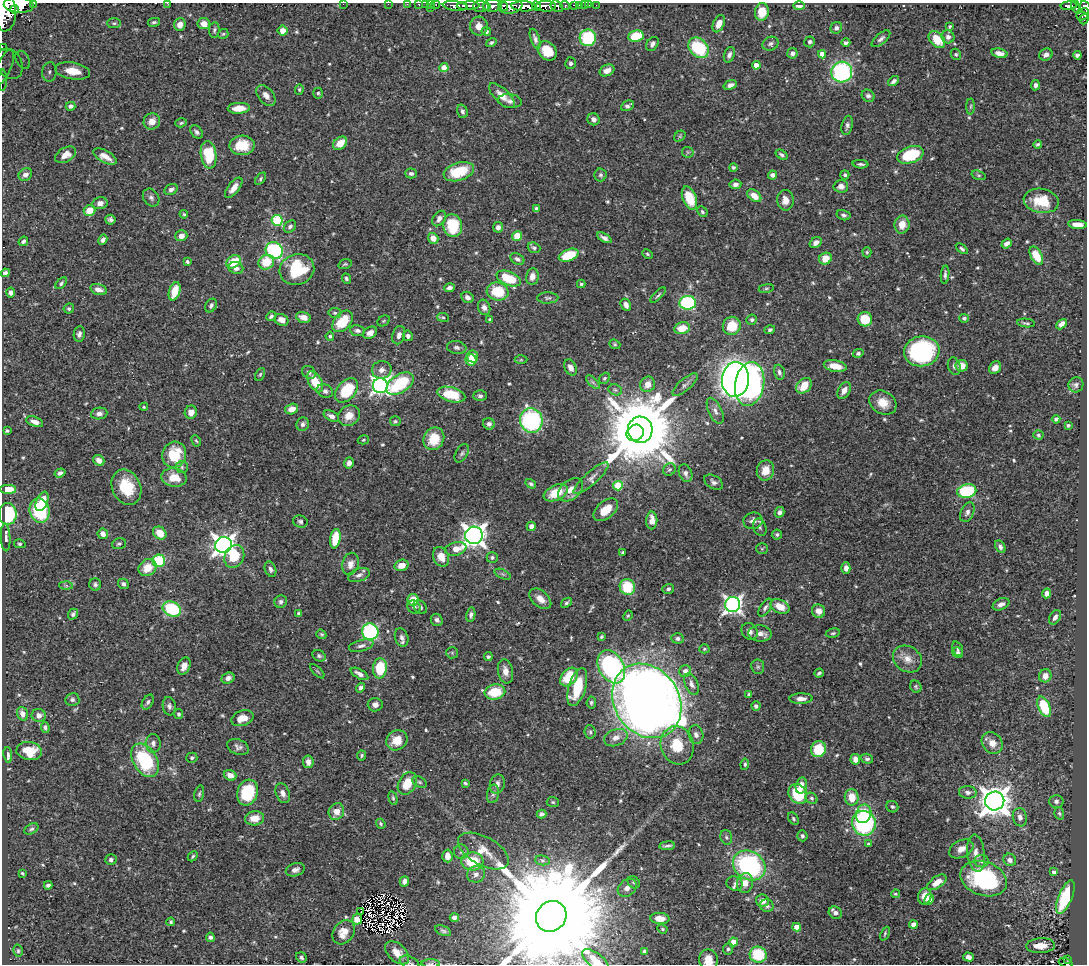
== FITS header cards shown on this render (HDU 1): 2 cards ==
NAXIS1  =                 1085
NAXIS2  =                  962

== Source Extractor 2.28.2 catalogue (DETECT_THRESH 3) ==
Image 1085 x 962 px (HDU 1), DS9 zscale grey, 1 PNG px = 1 image px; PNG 1089 x 966 px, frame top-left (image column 1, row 962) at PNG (2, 3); each listed source drawn as its Kron ellipse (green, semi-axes under 4 px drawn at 4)
Background 0.46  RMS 0.011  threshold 0.0345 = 3 sigma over >= 5 px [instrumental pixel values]
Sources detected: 603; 4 with non-positive FLUX_AUTO (blend fragments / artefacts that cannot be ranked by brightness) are neither listed nor drawn; of the other 599, the 500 brightest by FLUX_AUTO listed and drawn (99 fainter detections omitted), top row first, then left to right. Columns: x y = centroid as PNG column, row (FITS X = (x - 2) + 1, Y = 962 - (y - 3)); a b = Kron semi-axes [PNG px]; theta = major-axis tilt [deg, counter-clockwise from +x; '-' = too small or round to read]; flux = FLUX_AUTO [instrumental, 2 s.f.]
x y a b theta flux
34 3 3 2 - 16
167 3 3 2 - 2.1
343 4 2 2 - 100
388 4 2 2 - 3.9
407 4 2 2 - 5.5
419 4 3 3 - 12
425 4 2 2 - 4.6
431 4 3 2 - 6.2
19 5 15 8 -4 1000
436 5 4 3 - 14
574 5 4 3 - 20
579 5 2 2 - 3.6
584 5 2 2 - 4.6
589 5 2 2 - 1.8
596 5 2 2 - 3.1
455 6 12 4 -5 440
468 6 11 4 2 440
486 6 4 3 - 72
492 6 9 6 3 340
503 6 6 3 -52 130
523 6 12 5 -2 790
536 6 5 3 - 190
546 6 10 5 -2 410
557 6 7 5 -39 140
565 6 5 3 - 52
799 6 6 4 -1 4.4
1069 6 8 4 6 110
430 7 3 2 - 6.9
481 7 8 5 -6 110
511 7 12 7 9 330
1076 7 7 4 -64 140
1085 7 6 5 - 190
14 9 4 3 - 120
5 11 20 11 -87 1500
762 12 9 7 81 14
1083 14 7 5 39 140
1084 19 5 4 - 71
154 22 6 4 13 1.7
114 23 7 5 1 1.6
180 24 6 6 - 6.3
204 24 6 5 - 6.5
719 24 9 5 67 8.6
479 26 9 9 - 6.5
950 26 4 3 - 1.2
836 28 6 5 - 2.4
214 30 8 5 82 1.7
283 31 5 5 - 7.1
486 31 5 4 - 2.4
223 34 5 5 - 1.1
636 36 8 6 8 24
948 37 6 6 - 3.8
588 38 8 8 - 47
535 39 10 4 -71 2.7
881 39 11 5 40 2.7
937 40 10 6 -48 19
491 42 5 4 - 1.5
810 42 5 5 - 1.8
846 43 4 4 - 1.8
652 44 8 5 56 3
770 44 8 6 26 2.2
2 47 2 2 - 3.1
698 48 11 8 -46 43
547 51 10 8 -47 15
792 53 5 5 - 3
999 53 8 4 -13 4.3
822 54 4 4 - 6.6
956 54 6 5 - 1.3
729 55 8 5 70 2.6
1046 55 7 6 - 3.4
1077 55 4 4 - 2.2
23 60 10 6 -61 4.6
570 63 6 5 - 2
9 64 16 12 -61 14
756 65 4 4 - 7.1
3 68 19 7 66 6.5
444 68 4 4 - 18
607 70 8 5 25 4.7
73 71 18 8 -9 17
49 72 9 7 80 3.9
842 72 10 10 - 100
3 80 11 4 -90 2
894 81 6 4 37 2.6
730 85 7 4 20 3
1035 85 5 4 - 2.6
299 89 5 4 - 1.1
318 93 5 4 - 1.3
266 95 12 7 -51 5.1
502 96 16 7 -44 8.1
868 96 7 5 -36 2.4
510 101 12 7 -6 3.4
70 106 5 4 - 2.1
627 106 7 5 25 2.2
971 106 8 4 89 1.1
239 108 11 5 3 10
462 111 7 5 -72 1.8
593 119 6 6 - 3.1
152 121 8 8 - 7.8
181 123 6 3 16 1.3
847 125 10 5 78 2.6
197 132 7 5 -44 2.2
680 136 6 5 - 1.2
340 143 8 5 41 11
1038 144 4 3 - 1.5
242 145 12 9 3 19
688 152 6 5 - 1.1
65 155 11 7 29 7.8
209 155 14 8 -82 36
781 155 6 4 -36 1.6
910 155 14 8 19 40
105 157 13 6 -28 7
861 164 8 3 -5 1.7
733 167 4 3 - 1.2
459 172 15 9 17 28
411 173 6 5 - 2
25 175 7 6 - 4.1
601 175 6 6 - 1.7
772 175 4 4 - 2.9
845 175 4 4 - 2
979 175 7 4 -18 1.4
261 179 7 4 52 1.3
735 184 6 5 - 3
841 186 7 6 - 4.5
234 188 12 5 52 7.1
171 189 7 5 30 3.2
754 196 8 5 -38 8
151 198 9 7 -54 2.8
689 198 12 6 -68 22
785 200 10 8 -86 6.8
1041 201 18 12 -9 23
100 203 7 6 - 4.4
536 209 4 4 - 2.4
89 210 6 5 - 12
702 212 6 4 -46 1.5
184 214 4 3 - 1
843 215 7 5 -15 1.9
439 219 8 6 55 4.1
110 220 5 5 - 2.2
277 220 5 5 - 65
1077 224 9 4 -5 7
902 225 9 7 81 9.3
290 226 7 5 44 2.2
453 226 11 9 -79 31
498 227 5 5 - 3.5
181 236 6 5 - 5.6
517 236 5 5 - 17
433 238 5 5 - 6
604 238 8 4 -28 3.1
103 240 5 4 - 2.8
23 241 5 4 - 1.8
816 243 6 5 - 3.7
1007 244 6 4 37 3.4
534 248 6 5 - 2
962 249 7 4 -37 1.5
274 250 9 8 - 78
867 252 5 4 - 1.1
647 254 5 3 - 1.1
569 255 10 6 21 24
1036 256 10 5 -61 17
517 259 7 5 -31 2.6
825 259 6 5 - 10
187 262 4 3 - 1.6
233 262 8 6 35 21
266 262 8 7 - 21
345 264 7 4 16 1.2
236 268 7 6 - 3.9
297 269 17 15 18 45
5 273 4 4 - 2
945 275 9 3 85 2.1
532 276 8 6 81 5.2
346 278 5 4 - 1.5
509 279 13 6 -23 29
61 283 7 4 48 1.4
581 284 4 3 - 1.2
449 288 5 4 - 2.9
766 288 7 4 8 1.2
98 289 8 5 -17 5
175 291 9 5 72 15
498 291 11 9 -15 25
11 293 5 4 - 2.3
658 295 10 3 45 1.4
468 297 6 5 - 3
548 298 10 5 0 2.1
688 303 8 7 - 84
626 305 6 5 - 4.1
211 306 7 5 59 2.1
484 307 8 6 -71 3.8
69 308 5 5 - 1.5
335 313 6 5 - 1.4
271 316 5 4 - 1.7
304 317 7 5 -17 6.9
443 317 6 4 -8 1.1
964 318 4 4 - 1.4
490 319 3 3 - 1.3
865 319 7 7 - 18
281 320 7 5 -25 5.4
752 320 5 5 - 1.6
343 321 12 8 48 22
383 321 6 5 - 1.1
1026 323 9 3 -6 1.4
1061 324 6 4 46 4.2
732 326 9 8 - 19
682 328 8 6 13 13
770 330 5 4 - 1.5
358 331 7 5 -8 2.4
370 333 7 5 32 3.8
79 334 8 5 81 2.6
399 335 9 6 74 3.5
330 336 4 4 - 1.5
408 336 5 5 - 2.4
615 344 6 4 -23 1.1
457 348 10 6 -9 2.3
922 351 18 15 7 99
858 353 5 4 - 1.5
472 356 6 5 - 8.3
471 360 6 5 - 12
521 360 6 4 0 1.1
835 366 12 6 -10 12
954 366 9 6 -70 2.6
962 366 6 6 - 7.3
570 367 8 5 -62 4
995 368 7 5 51 5.2
382 370 10 9 - 4.6
309 372 7 6 - 2.2
779 372 7 5 -75 2.5
260 374 7 4 63 1.2
604 378 6 5 - 1.3
735 379 17 13 85 490
315 382 11 6 -61 17
593 382 9 3 -45 1.8
400 384 15 9 34 54
648 384 8 7 - 7.6
750 384 22 14 80 270
685 385 16 6 40 3.2
1076 385 8 7 - 2.4
380 386 7 7 - 300
804 386 9 6 43 15
347 390 14 9 48 34
615 390 7 5 -21 1.7
844 390 9 6 60 4.9
325 391 8 6 -22 2.7
451 395 14 7 -15 24
480 396 7 5 -1 2
883 403 14 11 -30 11
144 407 4 3 - 1.1
292 409 6 5 - 6.5
715 411 14 6 -65 4.2
191 412 6 6 - 5.8
99 413 8 6 9 3.4
331 416 8 5 -26 3.3
349 416 11 9 31 8.4
1056 419 4 4 - 1.6
531 420 12 11 - 110
395 421 5 5 - 1.3
35 422 9 5 -19 4.3
303 424 7 6 - 2.4
489 424 6 5 - 2.6
1068 425 3 3 - 1.5
640 430 13 12 - 8300
7 431 4 3 - 1.2
635 433 9 8 - 2500
1038 435 5 4 - 1.2
434 439 11 10 - 17
363 440 6 4 16 1.1
196 441 6 4 -64 1.1
462 453 10 6 60 2
174 455 13 12 - 30
99 460 6 5 - 4.4
349 463 5 4 - 3.9
182 467 6 6 - 1.8
669 470 7 5 40 1.6
765 470 10 8 74 12
60 473 5 4 - 2.8
686 473 9 6 -68 2.9
174 478 13 9 -8 13
591 478 22 6 42 5.2
714 482 10 6 -31 2.8
531 484 6 4 -32 1.6
618 486 5 4 - 30
126 487 18 14 -65 26
8 489 8 4 0 16
570 490 14 9 39 7.8
967 491 9 6 12 56
556 493 13 7 24 18
42 501 10 5 66 11
606 510 14 8 40 14
40 511 12 10 -74 52
779 512 5 4 - 2.7
967 512 10 6 65 3.4
8 514 11 9 -88 58
652 520 9 5 90 6.5
300 521 7 6 - 1.6
753 521 10 8 13 4.7
531 526 5 4 - 4
760 527 9 6 -67 1.9
160 533 7 6 - 12
103 534 5 5 - 4.3
777 534 5 5 - 1.7
474 535 9 8 - 590
6 537 14 5 -87 2.7
335 539 10 5 81 21
20 544 6 4 -12 1.3
119 544 7 5 18 1.5
223 545 8 8 - 520
1000 547 7 4 -61 2.4
456 549 11 6 12 8.7
762 549 6 5 - 1.1
623 552 4 3 - 1.2
234 556 12 9 65 22
441 557 10 7 -65 11
492 557 5 5 - 1.9
159 561 6 6 - 41
350 564 11 8 77 5.9
401 565 7 5 16 7.4
148 568 9 8 - 12
846 568 5 4 - 3.8
270 569 8 5 -68 2.5
503 574 9 4 -23 1.5
359 575 11 6 19 3.3
95 584 6 6 - 1.8
123 584 5 5 - 1.9
66 586 7 4 -2 1.4
627 587 8 7 - 28
668 589 6 5 - 2
1047 593 5 4 - 3
540 599 13 8 -41 7
413 600 6 5 - 16
281 602 6 6 - 2.2
566 603 6 4 38 1.5
1001 604 9 5 26 3.8
733 605 7 7 - 320
780 606 10 6 -26 12
414 607 7 6 - 2.5
420 607 8 6 -51 2.2
765 608 10 5 57 2.3
172 609 9 7 -25 45
819 611 7 6 - 5.5
73 614 6 4 50 1.8
299 614 4 3 - 1.5
471 615 7 4 79 2.3
628 616 5 4 - 1
1055 617 8 5 59 2.7
437 620 6 5 - 2.3
750 631 9 7 -45 3.7
370 632 8 8 - 110
833 633 7 4 10 1.3
321 634 5 4 - 1.3
760 634 11 8 -2 5
402 637 9 6 -72 3
601 637 4 3 - 1.2
677 638 6 5 - 2.3
361 646 12 5 14 3.2
704 649 5 4 - 1.1
958 649 7 5 -68 2
452 653 6 5 - 1.1
957 653 5 5 - 1.6
319 656 7 5 -29 1.7
488 657 4 4 - 1.5
907 659 15 12 -34 8.3
184 666 9 6 69 5.6
611 667 18 12 -60 140
758 667 7 6 - 1.8
380 668 10 7 84 29
317 671 9 3 -45 1.1
505 671 12 7 -80 6.7
685 671 6 6 - 3.5
819 673 5 3 - 1.4
360 674 10 4 -30 4.3
1045 676 7 6 - 6
569 677 10 7 50 29
228 678 6 5 - 3.4
691 684 11 6 -69 3.5
577 687 20 8 74 34
916 687 6 5 - 1.3
361 688 5 4 - 2.4
495 692 10 7 9 24
749 694 4 3 - 1.2
801 699 11 5 1 4.4
72 700 7 6 - 2.1
647 701 39 32 -55 1300
148 702 8 5 59 1.9
591 703 6 4 83 1.4
375 705 7 6 - 3.7
169 706 9 6 -81 2.7
756 706 5 4 - 1.9
1044 707 11 6 -67 31
22 714 7 5 -72 4.6
179 714 5 4 - 1.3
39 715 7 6 - 4.6
242 718 11 7 19 8.6
45 727 5 3 - 1.6
590 732 7 5 -84 1.6
696 735 9 7 -77 3.2
616 738 12 8 20 5.5
397 740 11 9 36 13
153 743 9 7 -87 3.6
992 743 11 9 -48 7.8
677 745 19 16 -74 25
238 747 11 7 -22 3.2
818 749 8 7 - 25
29 751 13 9 -8 16
8 755 8 3 -83 2.7
362 755 5 4 - 1.2
192 758 5 5 - 1.5
855 759 5 5 - 5.4
867 759 6 5 - 1.7
145 760 18 12 -58 60
308 762 6 5 - 4.6
745 764 5 4 - 1.2
230 775 6 5 - 6
420 782 8 5 -27 1.7
407 783 12 8 60 18
465 783 4 3 - 1.2
497 784 10 7 75 3.7
801 786 8 5 76 5.9
968 792 9 6 -4 3.2
247 793 13 10 72 40
283 793 10 6 -69 4.3
199 794 8 4 76 1.4
493 794 9 6 79 2.4
798 794 10 8 -52 32
852 797 8 7 - 13
393 798 7 4 -75 1.3
811 798 6 5 - 1.5
995 801 10 9 - 1100
1056 801 7 6 - 2.3
553 802 6 5 - 1.3
892 807 6 5 - 1.5
336 812 8 7 - 7.6
1059 813 6 4 -72 1.4
542 814 5 4 - 2.3
864 814 9 7 71 21
1020 817 9 7 -79 4.1
255 818 9 7 8 11
793 819 7 4 -54 1.4
864 823 12 12 - 110
381 824 5 4 - 1.2
31 829 7 5 29 1.6
802 836 5 5 - 1.9
726 837 7 5 -75 1.8
868 844 4 4 - 1.2
667 846 8 3 6 2.1
961 849 13 8 27 6.4
483 851 28 14 -29 15
461 852 7 7 - 2.4
976 853 18 9 -83 7.3
193 856 5 3 - 1.1
447 856 6 5 - 7
111 860 5 5 - 2.4
542 860 7 5 -6 1.6
1010 860 6 6 - 4.1
472 861 11 9 -3 27
982 861 7 6 - 2.6
749 866 17 14 -31 110
295 870 10 6 18 3.4
1054 872 4 4 - 2.6
22 873 3 3 - 1.1
476 874 9 8 - 4.3
984 879 24 17 -19 96
404 881 5 4 - 3.7
634 882 7 5 -42 1.6
937 882 11 5 34 9.2
735 883 8 7 - 2.1
745 883 10 8 78 7.1
48 885 4 3 - 2
627 888 10 8 39 4.7
895 894 4 3 - 1.1
925 896 8 6 75 8.1
1065 897 18 7 68 53
929 899 6 4 62 3.8
763 901 6 6 - 5.2
767 906 7 6 - 2.1
361 911 3 2 - 1.3
835 913 7 6 - 3.6
551 916 16 14 50 41000
454 917 5 4 - 3
660 918 9 5 -4 9.4
357 919 5 5 - 4.9
171 922 4 3 - 1.2
913 925 4 4 - 7.4
797 927 4 4 - 11
662 929 5 4 - 1
443 931 8 4 -24 1.6
344 932 13 10 54 9.5
885 934 7 4 66 1.2
210 937 4 4 - 2.2
734 942 4 4 - 13
1040 946 14 7 3 11
728 949 5 5 - 1.5
18 951 6 4 -76 1.2
645 951 4 3 - 1.9
397 953 14 8 -43 8.9
758 955 8 8 - 31
301 957 5 5 - 1.9
968 957 5 4 - 3.1
1068 959 3 3 - 8.7
708 960 10 9 - 9.6
596 961 16 7 -40 8.8
410 963 10 6 -25 2.2
1066 963 7 3 -19 42
431 964 9 4 0 1.8
At the frame edge (FLAGS 8, measured only in part): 21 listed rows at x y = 34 3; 167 3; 343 4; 388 4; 407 4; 419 4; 425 4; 431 4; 19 5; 436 5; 1085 7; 5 11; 2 47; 3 68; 3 80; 551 916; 708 960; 596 961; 410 963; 1066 963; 431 964
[99 fainter detections neither listed nor drawn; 4 non-positive-flux detections neither listed nor drawn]